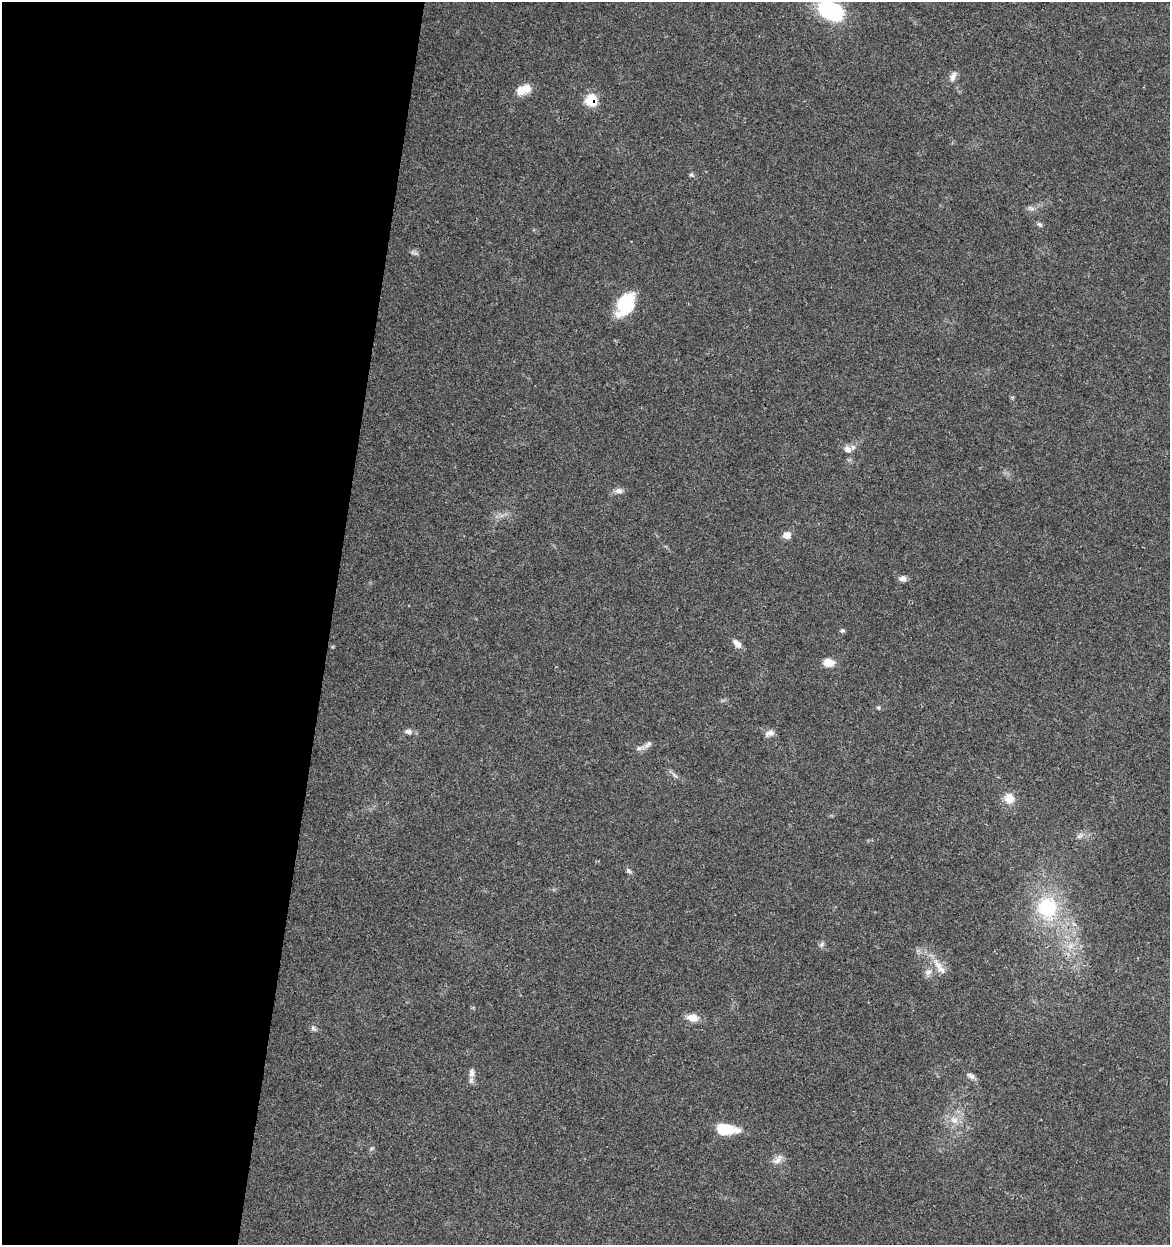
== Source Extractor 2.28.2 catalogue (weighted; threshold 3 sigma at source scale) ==
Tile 5 of 4 x 4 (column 1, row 2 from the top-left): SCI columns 287-1454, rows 2488-3730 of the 5182 x 4982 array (HDU 1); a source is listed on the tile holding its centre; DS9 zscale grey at full resolution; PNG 1172 x 1247 px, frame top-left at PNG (2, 2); no overlay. Shown black and unused: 28% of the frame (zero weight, under 3 of 4 exposures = <1% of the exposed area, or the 3 px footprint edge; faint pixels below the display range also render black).
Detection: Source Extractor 2.28.2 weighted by HDU 2 'WHT'; one run over the whole footprint, this tile lists its part. Background 0.0353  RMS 0.0034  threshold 0.0155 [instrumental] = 3 sigma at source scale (4.5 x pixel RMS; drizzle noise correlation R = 1.50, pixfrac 1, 0.0396/0.0396 arcsec/px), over >= 5 px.
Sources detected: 37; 1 inside a brighter listed object's ellipse — not listed separately; the other 36 listed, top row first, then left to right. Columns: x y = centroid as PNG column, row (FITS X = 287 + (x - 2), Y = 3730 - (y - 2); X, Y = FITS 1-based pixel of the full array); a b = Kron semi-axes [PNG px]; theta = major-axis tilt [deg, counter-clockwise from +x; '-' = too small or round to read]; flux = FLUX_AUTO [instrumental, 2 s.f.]
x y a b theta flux
831 11 29 17 -26 28
953 77 14 7 69 1.8
523 90 19 10 20 4.9
591 100 7 7 - 15
691 175 6 4 0 0.53
1031 208 7 4 -19 0.83
1039 224 8 5 -40 0.72
415 253 8 4 -18 0.76
625 304 25 15 62 16
848 449 10 8 -32 2.1
619 491 11 7 -5 1.6
787 535 7 7 - 2.9
903 578 9 7 0 1.7
842 630 6 5 - 0.62
737 644 12 7 -47 2.1
828 663 9 7 -4 5.2
878 708 6 4 -65 0.52
408 731 10 7 -6 1.4
770 733 13 8 23 1.6
648 744 14 5 38 1.4
674 775 11 3 -40 0.84
1009 798 13 12 - 4.3
1079 836 10 5 21 1.1
628 871 8 6 -52 0.82
1047 908 26 22 -76 24
822 944 9 4 46 0.82
941 970 17 8 -40 3
928 972 10 8 18 1.7
692 1018 12 8 -7 4.2
313 1028 8 6 -28 0.84
472 1073 13 8 89 1.9
971 1076 11 7 -33 1.3
954 1120 12 9 -33 3
726 1129 24 11 -3 10
372 1148 6 4 18 0.46
778 1160 16 8 48 2.2
Overlapping masked pixels (flux is a lower limit): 1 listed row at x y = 591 100
Isophote crosses this tile's border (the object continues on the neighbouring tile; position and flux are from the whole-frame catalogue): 1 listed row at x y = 831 11